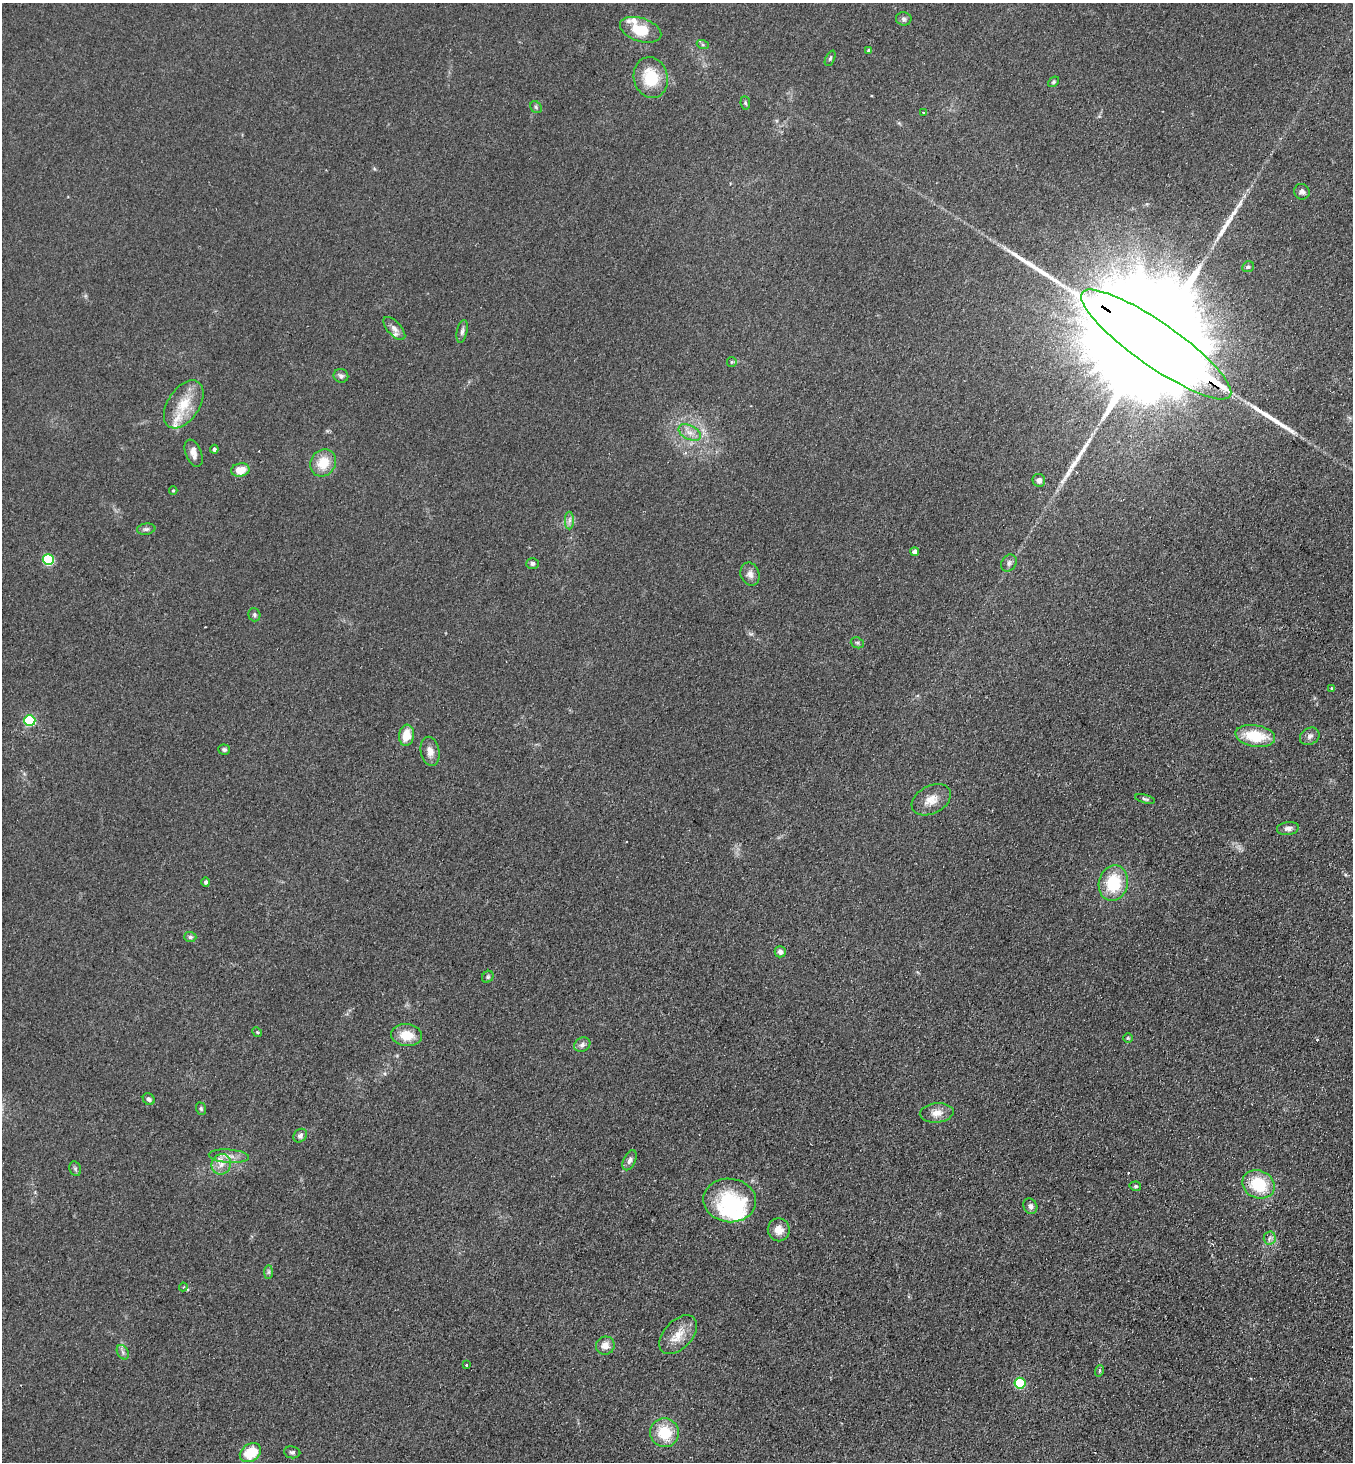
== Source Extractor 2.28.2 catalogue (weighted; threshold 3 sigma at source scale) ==
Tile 6 of 4 x 4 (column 2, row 2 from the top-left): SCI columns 1553-2903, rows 2953-4412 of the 5946 x 5905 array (HDU 1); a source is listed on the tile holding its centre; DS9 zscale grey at full resolution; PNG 1355 x 1464 px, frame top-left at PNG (2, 3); each listed source drawn as its Kron ellipse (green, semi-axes under 4 px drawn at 4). Shown black and unused: <1% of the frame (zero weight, under 2 of 3 exposures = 3% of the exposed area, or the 3 px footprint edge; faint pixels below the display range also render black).
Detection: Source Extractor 2.28.2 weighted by HDU 2 'WHT'; one run over the whole footprint, this tile lists its part. Background 0.0927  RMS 0.0099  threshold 0.0445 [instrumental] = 3 sigma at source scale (4.5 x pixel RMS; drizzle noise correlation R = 1.50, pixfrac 1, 0.05/0.05 arcsec/px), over >= 5 px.
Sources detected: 90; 2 inside a brighter object's white glare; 4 cosmic-ray / hot-pixel residue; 2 long thin detections or spike segments (spike, bleed or trail) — neither listed nor drawn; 4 inside a brighter listed object's ellipse — not listed separately; the other 78 listed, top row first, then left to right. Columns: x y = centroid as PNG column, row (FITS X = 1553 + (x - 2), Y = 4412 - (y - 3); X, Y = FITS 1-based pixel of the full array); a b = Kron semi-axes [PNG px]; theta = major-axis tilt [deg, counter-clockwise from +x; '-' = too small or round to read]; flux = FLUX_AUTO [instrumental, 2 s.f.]
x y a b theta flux
904 19 8 6 -9 2.7
641 30 21 11 -18 30
703 45 6 4 -19 1.5
869 51 4 3 - 2.4
830 58 8 4 65 1.7
651 78 21 17 -77 35
1054 82 6 4 40 1.5
745 103 7 4 -82 1.5
536 107 6 5 - 1.6
923 113 3 3 - 2.9
1302 192 8 7 - 3.5
1248 267 6 5 - 1.8
394 328 14 7 -48 4.9
462 331 12 5 78 3
1156 344 90 22 -35 91000
732 362 5 4 - 1.1
341 376 7 6 - 2.8
184 404 27 16 57 27
690 433 12 7 -27 6.6
214 449 4 4 - 2.4
194 453 14 8 -68 6.8
323 463 14 12 54 20
240 470 9 6 11 14
1039 480 6 6 - 3.8
173 490 4 3 - 1.1
569 520 9 4 -90 2.8
146 529 9 5 7 2.5
915 552 4 4 - 6.7
48 560 5 5 - 76
532 563 6 5 - 2.5
1009 563 9 7 55 3.2
750 574 12 9 -69 5.7
254 615 7 6 - 1.8
857 643 7 5 -21 1.7
1332 689 4 3 - 1.7
30 720 5 5 - 94
406 735 11 7 83 16
1255 736 20 11 -9 35
1310 736 10 8 30 4.3
224 749 6 5 - 1.9
430 751 15 9 -79 7.6
1145 799 10 4 -14 1.9
931 800 21 14 28 13
1288 828 11 6 8 4
206 882 5 4 - 2.1
1113 883 18 14 77 42
190 937 6 5 - 2
780 952 5 5 - 3.4
488 977 6 5 - 1.7
257 1032 5 4 - 1.1
407 1035 15 11 -6 19
1128 1038 5 5 - 1.1
582 1045 8 7 - 3.4
149 1099 6 5 - 2.6
201 1109 6 5 - 1.5
937 1113 17 9 5 9.2
300 1136 7 6 - 2.9
229 1156 20 6 -5 8.1
630 1160 11 6 65 3.7
221 1164 10 9 - 8
75 1169 7 5 -70 1.8
1258 1184 17 13 -22 40
1135 1186 6 4 -13 1.7
730 1200 26 22 -5 56
1030 1206 8 6 -62 3.6
779 1230 11 11 - 10
1270 1238 6 6 - 2.7
269 1272 7 4 89 1.8
183 1287 4 3 - 0.96
678 1335 23 14 47 17
605 1346 9 9 - 8.7
123 1352 8 5 -60 2.5
466 1365 3 3 - 1.6
1099 1371 6 3 71 1.3
1020 1383 5 5 - 76
665 1433 15 14 - 29
292 1452 8 6 -6 2.4
250 1453 11 8 33 28
Overlapping masked pixels (flux is a lower limit): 1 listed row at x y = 1156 344